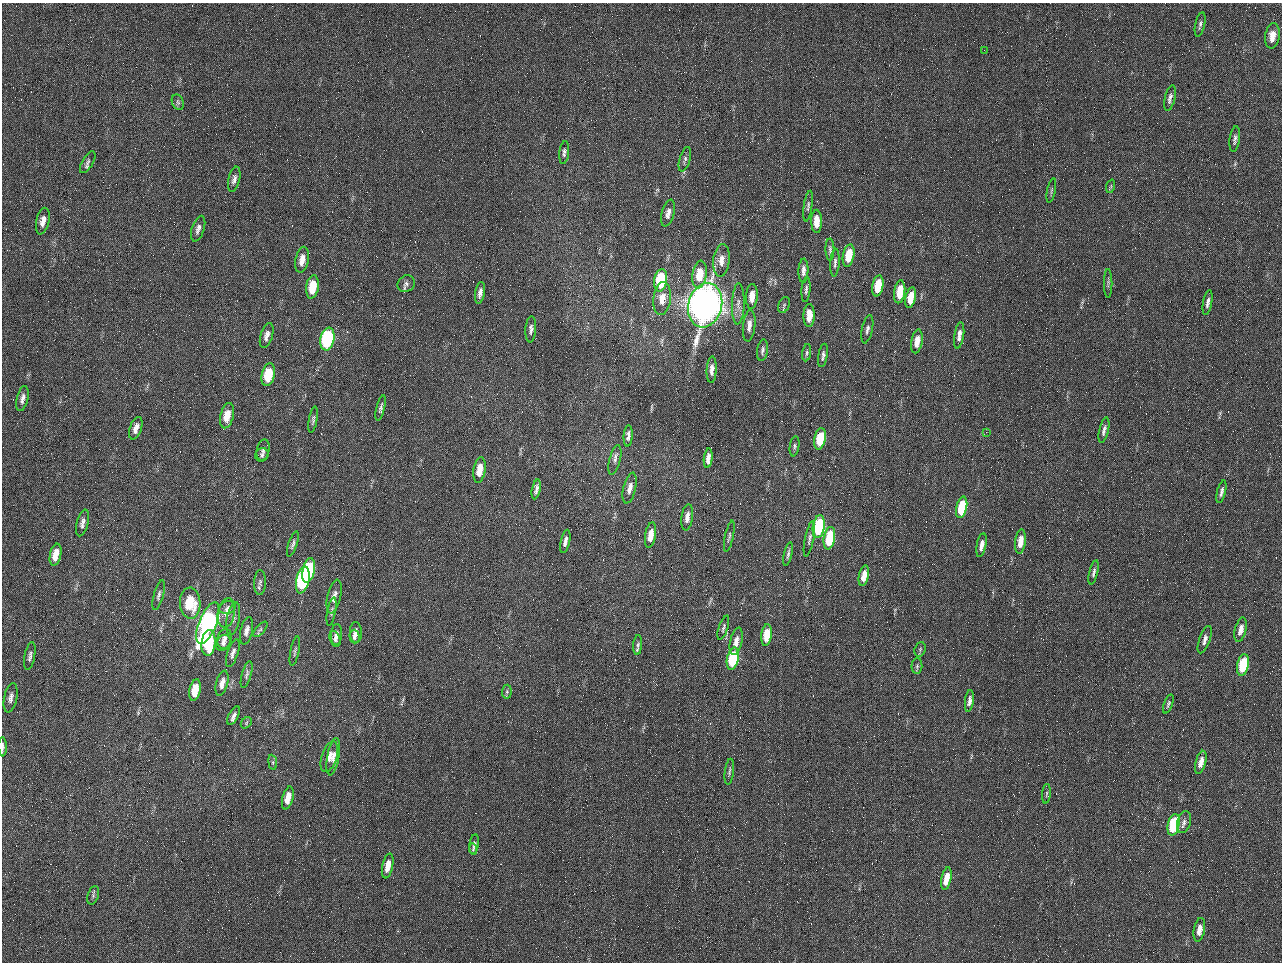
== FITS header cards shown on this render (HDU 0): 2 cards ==
NAXIS1  =                 1280 / length of data axis 1
NAXIS2  =                  960 / length of data axis 2

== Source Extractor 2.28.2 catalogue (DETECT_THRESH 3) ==
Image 1280 x 960 px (HDU 0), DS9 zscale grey, 1 PNG px = 1 image px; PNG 1284 x 964 px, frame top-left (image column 1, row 960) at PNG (2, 3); each listed source drawn as its Kron ellipse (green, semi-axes under 4 px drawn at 4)
Background 2560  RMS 180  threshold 553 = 3 sigma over >= 5 px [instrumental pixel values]
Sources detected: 144; all 144 listed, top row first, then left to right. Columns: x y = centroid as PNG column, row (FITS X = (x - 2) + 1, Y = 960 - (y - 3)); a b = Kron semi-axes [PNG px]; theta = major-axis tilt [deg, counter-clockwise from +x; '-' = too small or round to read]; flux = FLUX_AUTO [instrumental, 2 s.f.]
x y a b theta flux
1200 24 12 5 78 3.8e+04
1272 36 13 7 81 1.6e+05
984 50 2 2 - 6.3e+04
1170 98 13 5 77 5.3e+04
178 102 8 6 -67 2.7e+04
1235 139 13 5 82 4.6e+04
564 153 11 5 84 3.8e+04
685 159 13 5 74 4.1e+04
88 162 12 5 60 4.0e+04
234 179 13 6 77 5.4e+04
1111 186 7 4 72 2.0e+04
1051 190 12 3 78 2.2e+04
808 206 15 4 82 2.9e+04
668 213 14 6 75 7.0e+04
43 221 13 6 77 9.1e+04
817 221 11 5 -89 1.6e+05
198 229 13 6 72 6.0e+04
830 250 11 4 -90 3.4e+04
849 255 11 5 79 3.3e+05
302 260 13 6 78 1.2e+05
721 260 16 8 84 1.3e+05
835 263 14 4 86 4.1e+04
803 271 12 5 88 6.0e+04
700 274 14 7 81 2.9e+05
661 280 11 6 82 9.3e+05
1108 283 14 2 90 2.5e+04
406 284 9 8 - 4.6e+04
878 286 11 5 79 3.3e+05
312 287 12 6 81 3.5e+05
806 289 13 4 85 3.6e+04
900 292 11 5 82 3.4e+05
480 293 11 5 79 6.6e+04
752 296 12 6 87 1.6e+05
662 298 16 8 84 1.5e+05
911 298 10 5 78 2.4e+05
1208 303 13 4 80 5.3e+04
738 304 20 6 88 9.4e+04
705 305 22 17 75 1.3e+07
784 305 8 5 69 2.7e+04
809 315 11 5 89 2.0e+05
749 326 16 6 83 9.3e+04
531 329 13 5 86 4.9e+04
867 329 14 5 78 4.9e+04
267 335 13 6 73 7.2e+04
959 335 13 5 82 7.9e+04
327 339 11 7 79 1.8e+06
917 341 12 5 81 1.6e+05
762 350 11 5 81 4.0e+04
807 353 9 4 81 2.5e+04
823 355 12 4 81 4.1e+04
712 370 13 5 86 7.1e+04
268 375 11 6 78 4.5e+05
22 399 13 5 76 5.9e+04
381 408 13 4 76 3.7e+04
227 416 13 6 76 2.2e+05
313 420 13 4 81 3.2e+04
136 428 12 6 71 8.1e+04
1104 430 13 4 77 4.9e+04
986 432 4 3 - 1.3e+04
628 436 11 4 87 4.9e+04
820 439 11 5 79 5.3e+05
794 446 10 4 81 2.9e+04
263 450 10 6 76 4.3e+04
262 455 7 6 - 2.9e+04
708 458 10 4 83 7.7e+04
615 460 15 5 76 5.3e+04
480 470 13 6 81 2.1e+05
630 488 16 6 76 9.1e+04
536 489 10 4 79 4.6e+04
1221 492 12 4 76 4.3e+04
962 507 11 5 77 6.2e+05
687 517 13 5 83 8.6e+04
82 523 14 5 75 5.8e+04
819 527 11 6 81 1.4e+06
651 535 13 5 81 1.8e+05
729 536 16 3 78 2.8e+04
829 538 11 5 80 7.1e+05
809 539 18 4 78 4.4e+04
565 541 12 4 78 6.1e+04
1020 541 12 5 83 1.5e+05
293 544 13 4 72 3.9e+04
981 545 12 4 79 7.7e+04
788 554 12 4 77 3.1e+04
56 555 11 5 78 1.6e+05
309 570 13 6 78 1.3e+06
1094 572 12 4 76 3.8e+04
864 576 10 5 78 1.6e+05
303 580 13 6 78 1.5e+06
260 582 12 6 89 4.2e+04
159 595 15 5 75 4.2e+04
334 597 17 6 77 9.0e+04
190 603 15 10 -87 4.8e+05
228 608 8 6 17 4.0e+04
332 612 14 4 79 3.0e+04
226 613 15 8 79 1.0e+05
233 618 17 6 80 6.0e+04
208 623 22 8 68 3.3e+06
723 628 12 4 72 3.1e+04
260 629 9 4 48 2.7e+04
1241 630 12 5 76 8.6e+04
246 631 14 6 77 7.0e+04
356 633 10 6 -89 7.3e+04
337 634 10 5 86 5.8e+04
767 635 11 5 84 3.2e+05
354 636 7 5 -87 4.5e+04
224 639 10 7 77 5.7e+04
335 639 8 5 -72 3.4e+04
1205 640 14 5 71 6.7e+04
736 641 14 6 78 1.1e+05
208 643 13 7 84 7.1e+05
223 643 8 6 57 4.5e+04
638 645 10 4 86 3.2e+04
920 649 7 5 71 2.3e+04
295 651 15 4 79 2.8e+04
233 653 14 5 72 6.0e+04
30 656 14 5 79 4.7e+04
733 659 11 5 77 1.0e+06
1243 665 11 5 78 6.5e+05
917 666 8 5 89 2.6e+04
247 675 14 5 75 3.6e+04
222 683 13 6 74 9.1e+04
195 690 11 5 78 2.5e+05
507 692 7 5 84 2.4e+04
11 698 15 6 78 7.1e+04
969 701 11 4 83 6.1e+04
1168 704 10 4 70 2.6e+04
234 716 10 5 62 4.9e+04
246 723 6 4 49 2.0e+04
3 747 10 3 -89 3.6e+04
329 757 16 7 72 1.1e+05
333 757 19 6 80 9.7e+04
273 762 7 4 -82 2.2e+04
1201 762 12 5 75 1.1e+05
729 772 13 4 83 3.3e+04
1046 794 10 4 85 2.5e+04
288 798 12 5 76 1.7e+05
1184 822 11 6 74 5.1e+04
1174 825 11 5 77 1.0e+06
474 844 10 4 81 3.1e+04
473 849 5 4 - 1.7e+04
388 866 13 5 79 1.7e+05
946 879 11 5 79 2.2e+05
93 895 9 5 71 3.3e+04
1199 930 12 5 79 1.1e+05
At the frame edge (FLAGS 8, measured only in part): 1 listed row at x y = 3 747